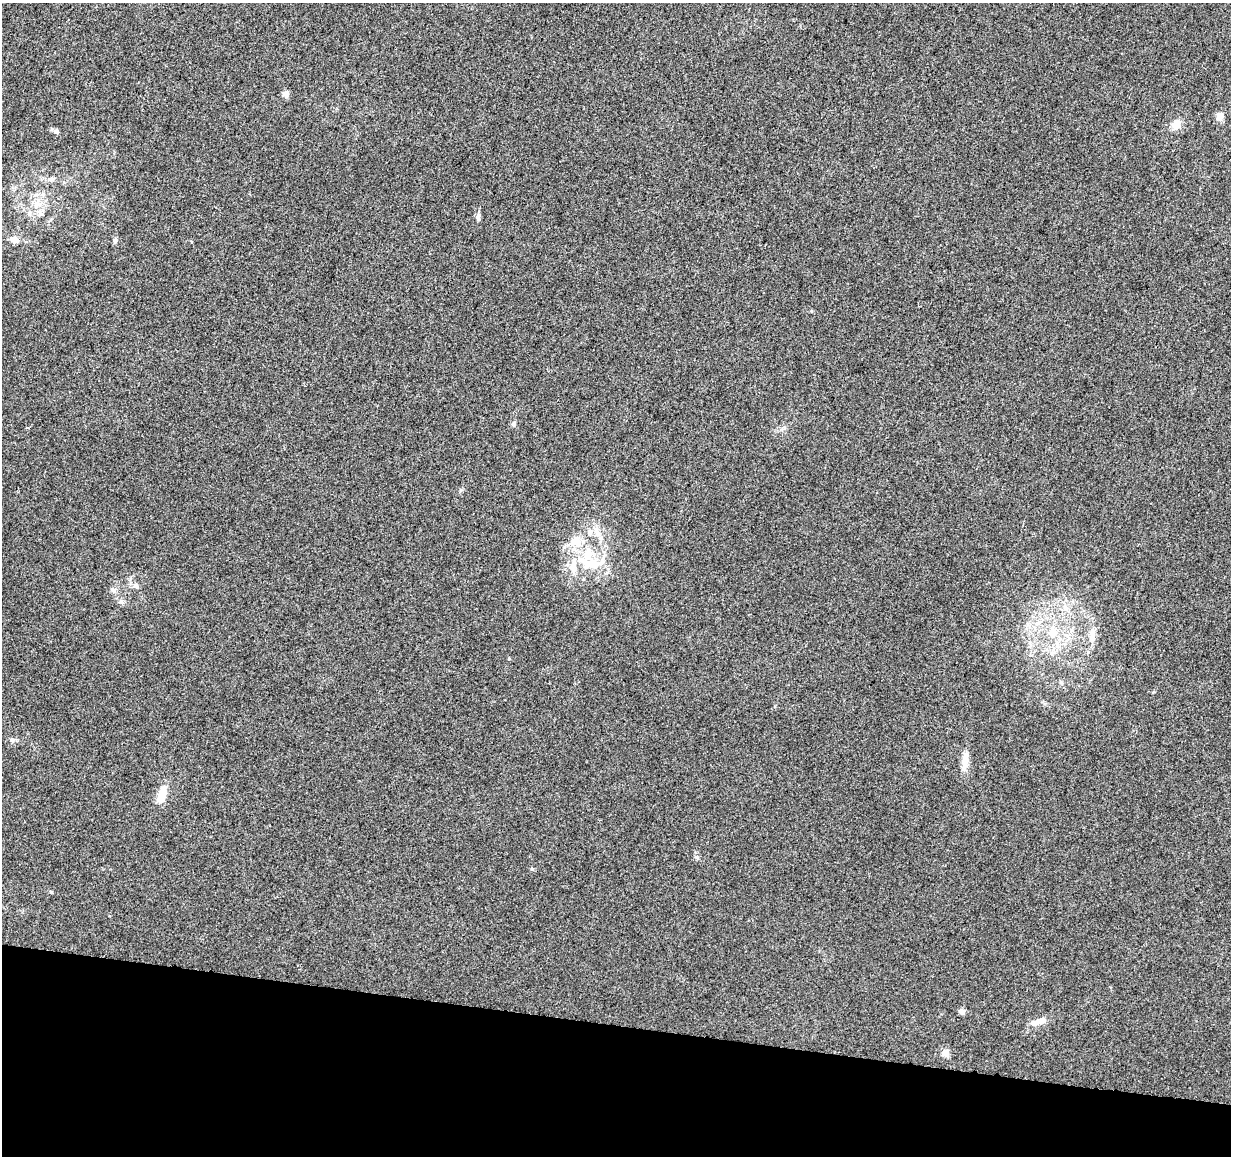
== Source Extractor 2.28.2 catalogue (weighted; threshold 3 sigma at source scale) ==
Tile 15 of 4 x 4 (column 3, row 4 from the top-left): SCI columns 2468-3696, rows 289-1442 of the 4926 x 5130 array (HDU 1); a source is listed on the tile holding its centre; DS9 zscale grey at full resolution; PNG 1233 x 1158 px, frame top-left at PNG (2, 3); no overlay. Shown black and unused: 11% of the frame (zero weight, under 3 of 5 exposures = <1% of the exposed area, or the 3 px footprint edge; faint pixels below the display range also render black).
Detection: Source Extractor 2.28.2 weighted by HDU 2 'WHT'; one run over the whole footprint, this tile lists its part. Background 0.0271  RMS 0.0046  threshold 0.0207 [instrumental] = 3 sigma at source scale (4.5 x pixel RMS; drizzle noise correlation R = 1.50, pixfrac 1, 0.0396/0.0396 arcsec/px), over >= 5 px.
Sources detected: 27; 1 inside a brighter object's white glare — not listed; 4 inside a brighter listed object's ellipse — not listed separately; the other 22 listed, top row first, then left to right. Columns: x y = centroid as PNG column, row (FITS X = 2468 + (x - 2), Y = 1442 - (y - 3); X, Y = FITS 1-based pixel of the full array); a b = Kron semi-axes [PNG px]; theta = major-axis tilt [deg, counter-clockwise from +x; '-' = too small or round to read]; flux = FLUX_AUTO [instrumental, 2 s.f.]
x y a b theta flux
286 94 7 7 - 2.4
1220 116 5 5 - 7.8
1176 125 12 9 58 4.1
56 132 7 6 - 1.2
37 204 11 8 -45 3.3
478 217 12 2 90 0.94
14 239 11 8 -17 2.5
115 240 6 5 - 1.1
514 424 6 5 - 0.84
596 529 9 4 -75 1.7
575 541 18 15 30 7.9
595 564 33 14 21 13
136 585 8 6 -71 1.2
1053 632 14 12 -66 6.2
1092 638 13 9 -88 3.3
509 659 4 3 - 0.38
12 740 8 6 -1 1.1
965 761 26 7 82 4.5
162 795 17 8 71 8.5
961 1012 6 5 - 1.9
1039 1021 21 9 21 3.9
945 1053 5 5 - 8.6
Unlisted compact peaks at least as high as the median listed source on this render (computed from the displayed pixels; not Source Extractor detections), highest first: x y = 697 857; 51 892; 461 490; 1153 692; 811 311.